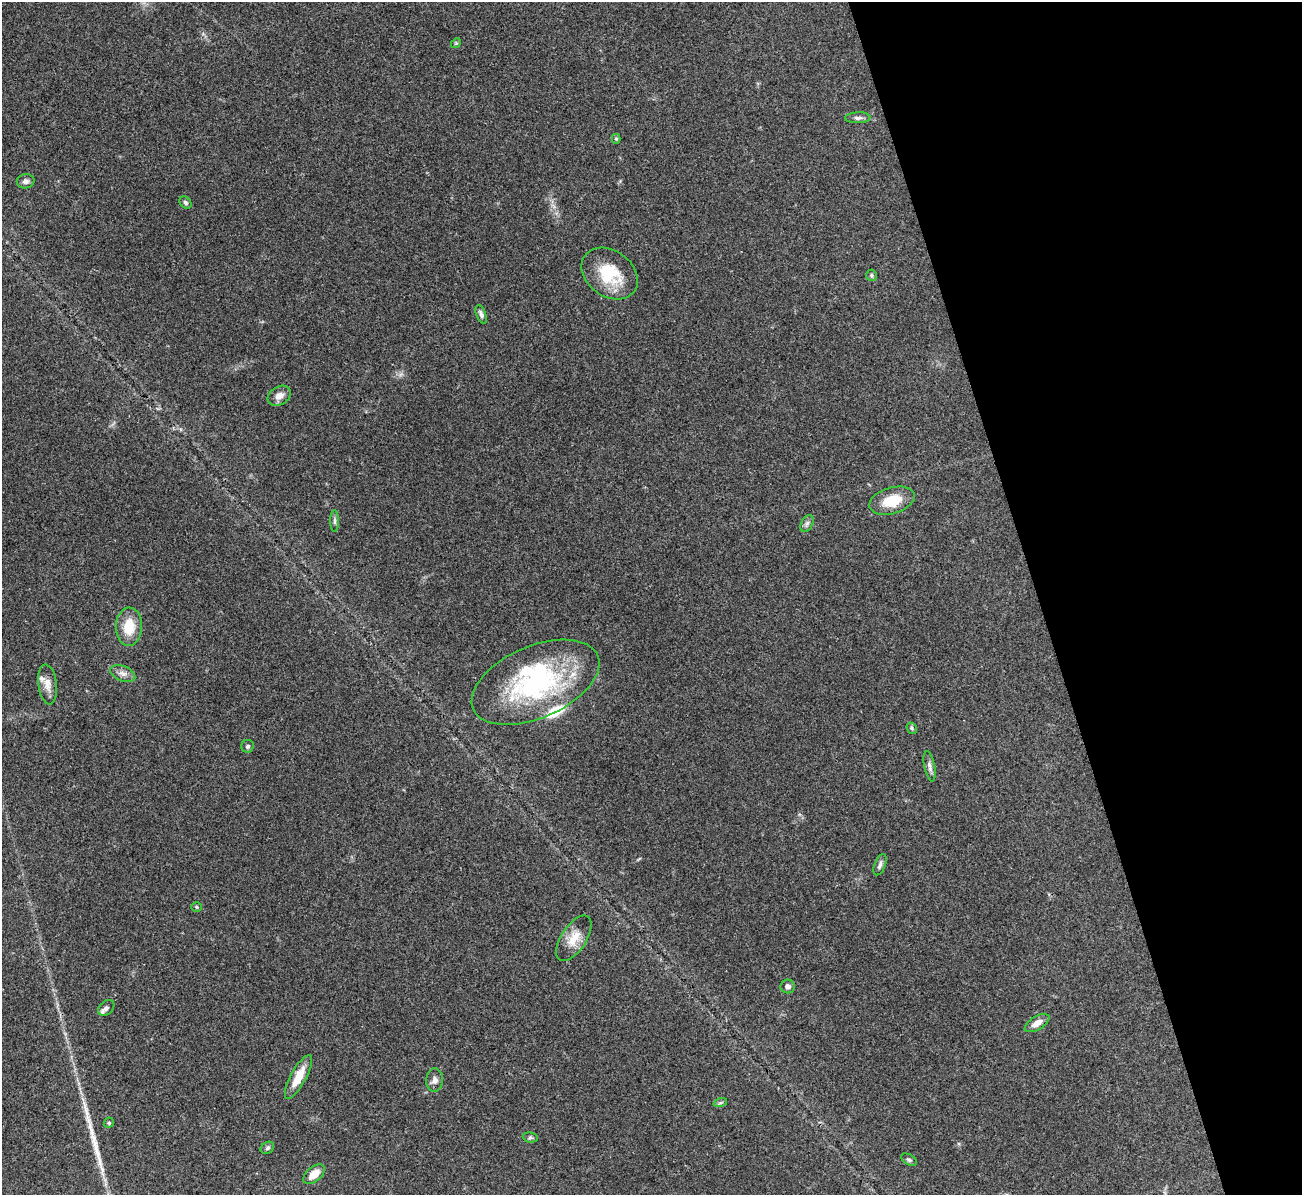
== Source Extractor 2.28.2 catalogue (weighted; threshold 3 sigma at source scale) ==
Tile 12 of 4 x 4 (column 4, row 3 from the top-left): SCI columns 3899-5198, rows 1337-2529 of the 5199 x 5182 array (HDU 1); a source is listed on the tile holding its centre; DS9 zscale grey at full resolution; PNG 1304 x 1197 px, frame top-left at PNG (2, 2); each listed source drawn as its Kron ellipse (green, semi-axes under 4 px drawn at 4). Shown black and unused: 20% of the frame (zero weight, under 3 of 4 exposures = <1% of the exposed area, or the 3 px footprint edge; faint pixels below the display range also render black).
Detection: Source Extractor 2.28.2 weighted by HDU 2 'WHT'; one run over the whole footprint, this tile lists its part. Background 0.0812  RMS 0.0058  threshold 0.0263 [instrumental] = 3 sigma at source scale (4.5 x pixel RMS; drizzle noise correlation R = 1.50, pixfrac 1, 0.05/0.05 arcsec/px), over >= 5 px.
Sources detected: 38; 2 inside a brighter object's white glare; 1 long thin detection or spike segment (spike, bleed or trail) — neither listed nor drawn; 2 inside a brighter listed object's ellipse — not listed separately; the other 33 listed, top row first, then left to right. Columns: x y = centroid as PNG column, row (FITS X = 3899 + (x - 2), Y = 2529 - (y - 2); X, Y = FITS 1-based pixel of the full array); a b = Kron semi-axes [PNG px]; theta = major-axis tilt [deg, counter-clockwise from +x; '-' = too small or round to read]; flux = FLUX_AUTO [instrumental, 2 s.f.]
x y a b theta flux
456 43 5 4 - 0.72
858 118 13 5 2 2.1
616 139 5 4 - 0.84
26 181 9 7 10 2.2
185 202 7 5 -45 1.1
610 274 30 23 -36 25
871 275 6 5 - 1
481 314 10 5 -69 1.8
279 396 12 9 30 4.2
892 501 23 13 17 16
334 521 11 4 -90 1.3
807 523 9 5 63 1.7
129 627 19 13 88 14
123 673 13 7 -22 3.2
535 682 68 36 23 94
48 684 20 9 -83 5.1
912 728 6 5 - 0.86
248 746 6 6 - 1.2
930 766 15 5 -79 2.4
880 865 11 5 68 1.9
197 907 5 4 - 0.76
574 938 26 12 57 9.5
788 986 7 7 - 2.5
106 1008 9 6 41 2.4
1037 1023 14 6 32 4.7
298 1077 25 7 62 11
435 1080 12 8 86 3.1
720 1103 7 4 18 1.1
109 1123 5 4 - 0.78
530 1137 8 5 -6 1.2
267 1148 7 5 34 1.2
909 1160 8 5 -30 1.2
314 1174 12 7 41 6.9